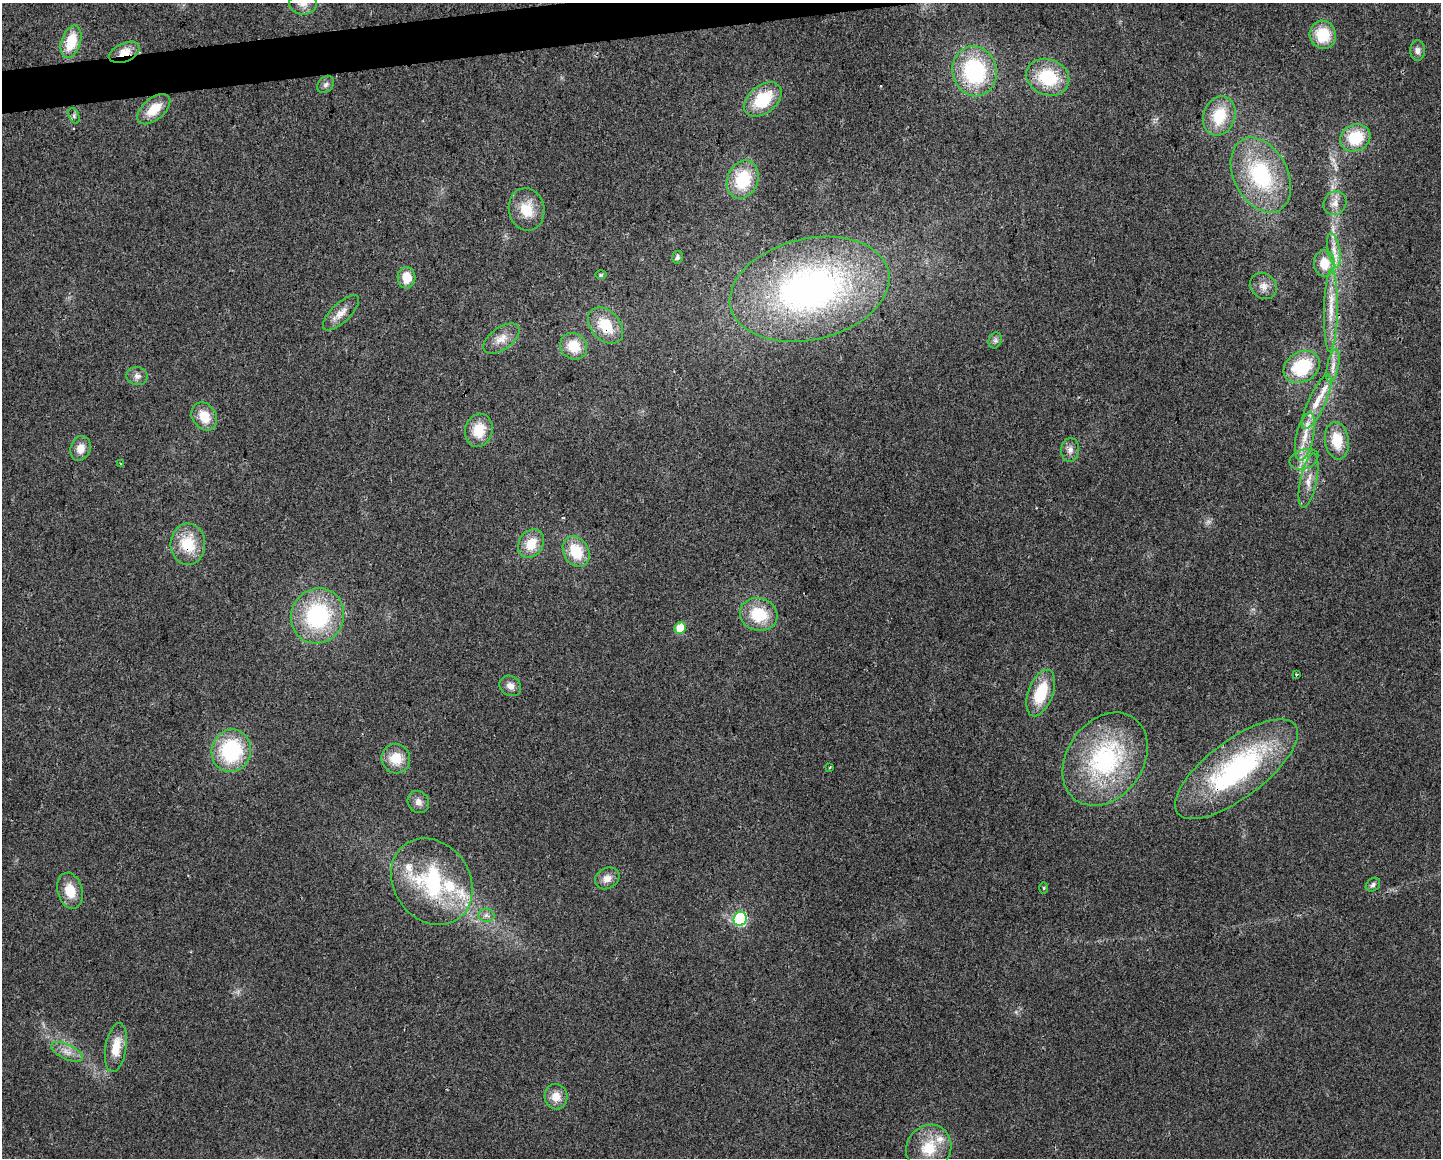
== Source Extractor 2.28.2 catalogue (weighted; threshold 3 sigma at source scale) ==
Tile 8 of 3 x 4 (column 2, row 3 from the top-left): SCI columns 1449-2887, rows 1157-2312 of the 4379 x 4624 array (HDU 1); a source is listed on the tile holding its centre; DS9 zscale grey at full resolution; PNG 1443 x 1160 px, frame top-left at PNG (2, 3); each listed source drawn as its Kron ellipse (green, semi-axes under 4 px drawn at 4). Shown black and unused: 2% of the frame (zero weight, under 2 of 3 exposures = <1% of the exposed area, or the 3 px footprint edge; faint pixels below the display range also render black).
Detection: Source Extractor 2.28.2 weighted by HDU 2 'WHT'; one run over the whole footprint, this tile lists its part. Background 0.0451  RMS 0.0067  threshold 0.0301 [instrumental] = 3 sigma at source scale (4.5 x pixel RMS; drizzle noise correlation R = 1.50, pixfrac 1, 0.0396/0.0396 arcsec/px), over >= 5 px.
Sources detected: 77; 1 too faint to see at this stretch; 1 cosmic-ray / hot-pixel residue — neither listed nor drawn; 6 inside a brighter listed object's ellipse — not listed separately; the other 69 listed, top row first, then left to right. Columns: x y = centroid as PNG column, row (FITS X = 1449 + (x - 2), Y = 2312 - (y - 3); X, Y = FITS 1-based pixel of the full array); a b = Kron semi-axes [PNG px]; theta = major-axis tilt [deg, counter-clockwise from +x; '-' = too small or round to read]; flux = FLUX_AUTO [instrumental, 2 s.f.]
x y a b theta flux
303 4 14 11 -5 6.4
1323 35 14 13 - 23
71 42 17 9 72 21
1417 50 10 7 -90 3.4
124 52 16 9 24 10
975 71 25 22 -77 68
1048 77 22 18 -22 34
326 85 9 7 46 2.3
763 99 21 14 39 30
154 109 19 10 40 14
74 116 8 5 -66 1.6
1219 116 20 16 68 24
1355 138 15 13 27 26
1261 175 40 27 -63 64
743 180 20 15 68 32
1335 203 12 11 - 5.3
527 209 21 17 -78 16
1334 250 17 6 -79 5.5
677 257 6 5 - 1.8
1324 263 13 10 -87 12
601 275 6 4 1 0.89
406 278 11 9 -88 12
1263 286 14 12 -41 5.4
810 289 81 50 13 280
1331 310 41 7 89 14
341 313 23 9 44 7.5
605 326 21 14 -47 21
502 339 21 11 36 8.5
995 340 8 6 69 2.2
574 346 14 12 -41 16
1333 366 17 5 78 4.7
1302 367 19 15 31 36
137 376 10 9 - 3.4
1317 402 30 8 65 12
204 416 15 12 -57 13
479 430 17 13 76 16
1305 436 24 9 78 12
1337 441 19 12 -82 18
80 448 13 10 71 7.5
1070 450 12 9 84 4.1
1304 459 15 9 19 6.4
120 463 3 2 - 1.1
1308 481 28 8 78 8.8
188 544 20 17 -89 23
531 544 15 12 59 14
576 551 16 12 -61 22
759 614 19 16 -16 26
317 616 28 26 61 74
680 628 6 5 - 18
1297 674 3 2 - 0.83
510 686 11 9 -35 4.6
1041 693 24 12 70 26
231 751 21 19 71 58
396 758 15 14 - 14
1105 759 50 38 54 93
830 767 3 2 - 0.49
1236 769 73 29 37 120
418 802 11 10 - 4.5
607 878 13 10 30 5.7
432 882 46 38 -54 80
1373 885 8 6 42 1.9
1044 888 5 4 - 0.76
70 891 18 12 -76 14
486 915 8 6 -6 2.6
740 919 7 6 - 94
116 1048 25 10 80 13
67 1052 17 7 -25 5.8
556 1097 12 11 - 8.4
929 1148 24 22 52 22
Overlapping masked pixels (flux is a lower limit): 4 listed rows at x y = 124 52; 605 326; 188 544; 1236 769
Isophote crosses this tile's border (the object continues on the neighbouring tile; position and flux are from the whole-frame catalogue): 1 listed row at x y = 303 4